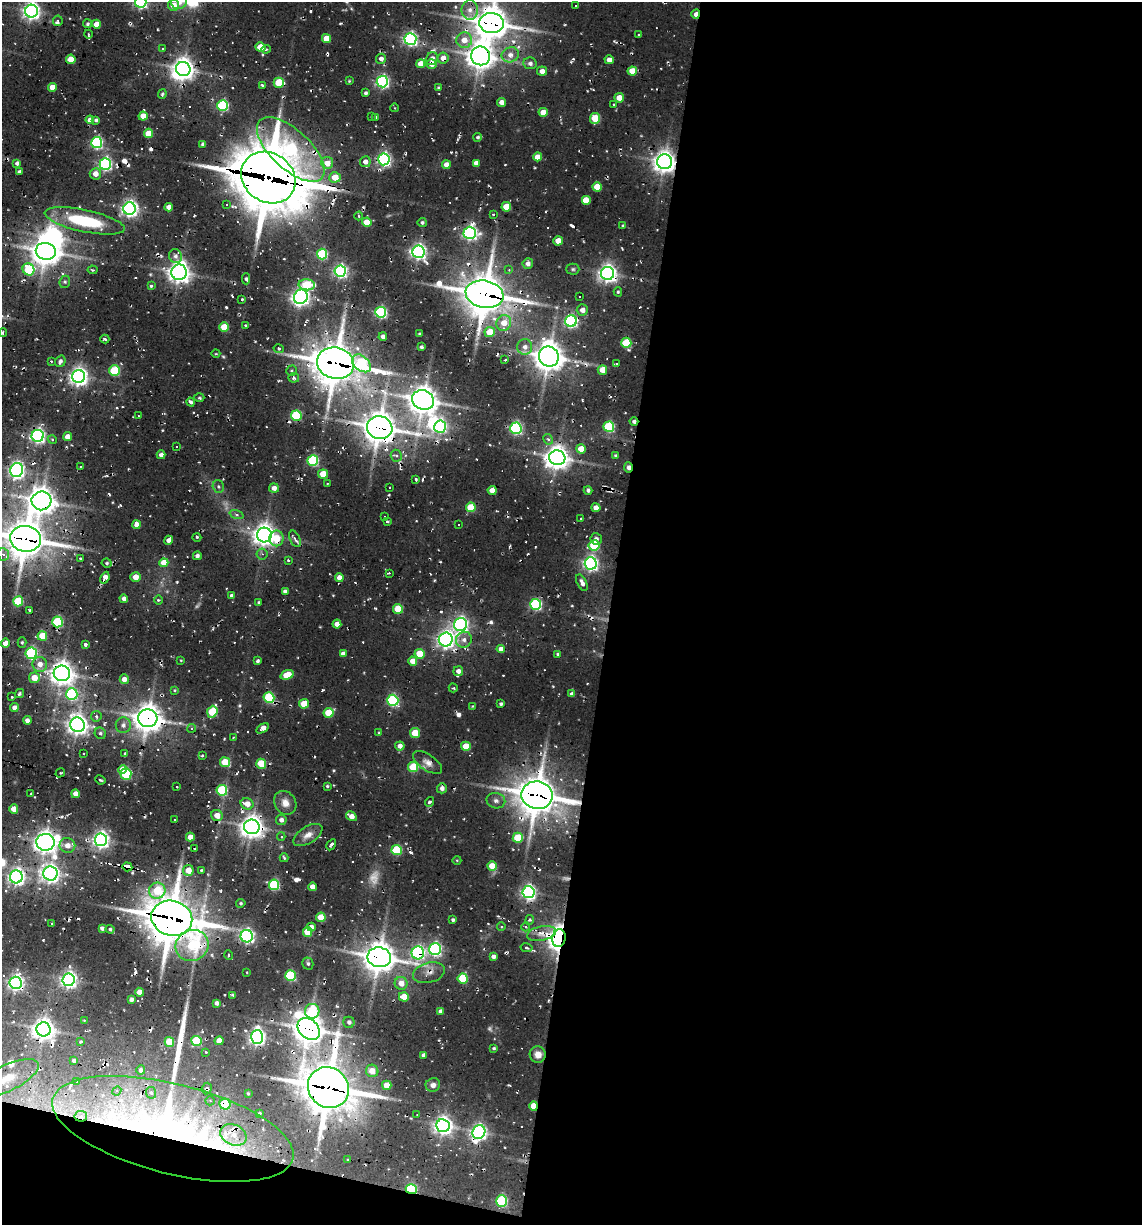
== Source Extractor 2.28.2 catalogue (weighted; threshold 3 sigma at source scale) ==
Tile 16 of 4 x 4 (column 4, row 4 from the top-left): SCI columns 4402-5541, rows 3-1225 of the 5654 x 5023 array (HDU 1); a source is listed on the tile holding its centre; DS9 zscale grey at full resolution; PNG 1144 x 1227 px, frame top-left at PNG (2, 2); each listed source drawn as its Kron ellipse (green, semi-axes under 4 px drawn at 4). Shown black and unused: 49% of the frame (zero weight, under 2 of 3 exposures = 18% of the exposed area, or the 3 px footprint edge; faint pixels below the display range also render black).
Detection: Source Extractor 2.28.2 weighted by HDU 2 'WHT'; one run over the whole footprint, this tile lists its part. Background 0.102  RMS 0.0093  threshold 0.0421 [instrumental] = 3 sigma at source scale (4.5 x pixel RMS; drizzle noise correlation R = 1.50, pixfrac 1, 0.05/0.05 arcsec/px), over >= 5 px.
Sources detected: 441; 6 too faint to see at this stretch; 3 inside a brighter object's white glare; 46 cosmic-ray / hot-pixel residue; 1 long thin detection or spike segment (spike, bleed or trail) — neither listed nor drawn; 6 inside a brighter listed object's ellipse — not listed separately; the other 379 listed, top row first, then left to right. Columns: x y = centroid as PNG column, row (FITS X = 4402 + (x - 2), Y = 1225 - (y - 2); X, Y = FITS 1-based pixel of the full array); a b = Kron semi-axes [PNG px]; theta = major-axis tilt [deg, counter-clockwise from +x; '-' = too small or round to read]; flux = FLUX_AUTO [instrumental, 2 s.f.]
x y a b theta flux
141 2 6 5 - 240
179 2 8 7 - 10
173 5 5 5 - 16
576 6 3 2 - 1.3
470 10 10 8 -90 8.2
31 11 6 6 - 500
696 14 4 3 - 8.8
58 21 5 5 - 2.2
491 23 12 10 -6 2200
88 24 4 4 - 1.9
96 24 4 4 - 13
88 34 4 3 - 1.8
639 35 3 2 - 1.1
326 39 4 4 - 22
410 39 6 6 - 280
464 40 8 8 - 14
260 47 5 4 - 25
162 48 3 2 - 1.1
266 49 5 3 - 1.9
510 55 8 7 - 8.1
480 56 9 9 - 1300
443 58 5 5 - 9.1
71 59 4 4 - 21
381 59 5 5 - 5.2
432 59 6 6 - 7.8
609 60 4 4 - 9.6
530 63 7 5 -10 4.5
421 64 4 4 - 14
431 64 5 4 - 9.6
183 69 7 7 - 940
542 71 5 4 - 6.8
632 71 4 4 - 22
349 81 4 3 - 1.1
382 82 5 5 - 240
279 83 5 5 - 51
262 85 3 2 - 2.3
52 87 4 4 - 13
438 87 4 3 - 1.2
366 93 4 3 - 2.7
162 94 5 4 - 1.6
619 98 4 4 - 15
502 102 4 4 - 8.8
613 104 3 2 - 1.4
223 105 5 5 - 110
395 108 4 3 - 0.95
543 112 4 4 - 16
143 116 4 4 - 18
372 117 4 2 - 0.88
376 117 4 4 - 2
595 118 5 5 - 40
90 120 4 4 - 8.8
96 120 4 4 - 2.6
148 133 4 4 - 25
478 137 4 4 - 2.3
97 142 5 5 - 160
203 144 3 3 - 3.3
291 149 42 19 -43 200
538 157 4 4 - 16
384 159 6 6 - 280
365 162 5 5 - 7
665 162 7 7 - 940
17 163 4 4 - 3.3
327 163 6 6 - 16
476 163 4 4 - 7.5
105 164 6 5 - 220
446 165 4 4 - 11
20 172 4 3 - 3.8
95 174 6 5 - 9.5
335 177 6 5 - 22
268 178 29 24 -35 6200
597 187 5 4 - 22
586 200 5 5 - 19
227 204 3 2 - 1.6
169 207 4 4 - 7.9
506 207 5 4 - 28
129 209 6 6 - 460
493 214 3 2 - 1.1
358 216 4 3 - 1.3
85 221 41 11 -12 83
367 222 5 4 - 19
422 222 4 4 - 2.5
623 226 3 3 - 1.6
470 233 6 6 - 300
558 241 5 4 - 14
46 251 10 8 -11 1500
418 252 6 6 - 390
322 254 5 5 - 94
175 256 7 6 - 4
528 264 5 5 - 5.7
29 269 6 5 - 66
573 269 6 5 - 2.2
93 270 5 3 - 1.4
509 270 4 4 - 1.4
340 271 6 5 - 260
179 272 8 7 - 820
608 273 6 6 - 580
246 279 5 4 - 2.3
65 282 6 5 - 2.2
307 285 8 5 -4 59
151 286 4 4 - 1.8
618 292 4 4 - 1.5
485 294 19 13 -11 3500
579 296 3 3 - 1.6
301 297 7 6 - 520
242 299 3 3 - 1.2
582 310 5 5 - 7.2
381 312 5 5 - 160
571 321 6 6 - 210
504 323 8 7 - 16
245 325 3 2 - 1.5
224 327 4 4 - 29
490 332 5 5 - 24
3 333 4 2 - 1.4
420 334 3 2 - 1.2
383 337 4 4 - 5.7
105 339 4 4 - 2.1
626 343 5 5 - 63
421 347 3 3 - 2.6
525 347 8 7 - 7.6
279 349 5 4 - 2
216 354 4 3 - 1
549 357 10 9 - 1700
505 360 3 2 - 1.9
51 361 4 2 - 1.2
60 361 6 5 - 3.9
336 363 18 15 -14 3200
361 363 11 7 -40 82
616 363 4 3 - 2.8
602 370 5 4 - 17
114 371 5 5 - 73
292 371 5 5 - 1.8
79 377 6 6 - 600
294 378 5 4 - 2.8
199 398 5 3 - 1.7
423 400 11 9 -25 1500
191 402 4 3 - 3.1
138 416 3 2 - 0.83
296 416 5 5 - 86
634 421 4 4 - 3.3
440 427 6 5 - 170
609 427 5 5 - 96
380 428 13 11 -19 2000
516 428 6 5 - 190
38 436 6 6 - 320
67 437 4 4 - 8.5
52 439 5 3 - 1.6
548 439 5 4 - 2.6
176 447 3 2 - 1.5
581 449 5 4 - 18
161 455 4 4 - 4.7
396 456 6 5 - 3
615 456 4 4 - 1.8
557 458 8 7 - 1100
313 461 5 5 - 110
80 466 2 2 - 1.1
628 468 5 3 - 5.8
17 470 7 6 - 390
323 474 5 4 - 25
416 479 4 2 - 1.8
328 483 3 3 - 1.1
218 487 6 5 - 2.8
390 487 3 3 - 1.8
274 488 5 4 - 7.1
492 490 4 4 - 13
588 490 4 4 - 2.9
41 501 10 9 - 1400
471 507 5 5 - 38
596 508 4 4 - 10
237 514 7 3 -19 2.3
384 516 2 2 - 0.74
580 519 2 2 - 1.2
387 522 3 2 - 1.7
458 524 2 2 - 1.1
137 525 4 4 - 8.7
264 535 7 7 - 970
197 537 4 3 - 1.3
276 538 8 7 - 22
26 539 15 13 -7 2800
295 539 9 5 -64 4.4
596 539 6 5 - 5.2
169 540 4 4 - 6.9
594 545 5 5 - 67
3 554 6 5 - 4.8
262 554 5 5 - 2.8
197 556 4 4 - 4
80 558 3 3 - 1.6
288 560 4 3 - 1.5
107 563 5 4 - 2.1
164 563 4 4 - 18
591 563 6 6 - 330
389 573 4 2 - 1.3
136 577 5 4 - 13
339 577 4 4 - 8.7
105 578 6 4 66 8.5
582 583 9 4 -64 6
285 591 4 4 - 5.1
231 595 3 3 - 2.1
124 599 4 4 - 5
158 600 5 3 - 1.3
18 601 5 5 - 53
259 602 3 3 - 1.6
536 604 5 5 - 150
398 609 5 5 - 32
29 610 3 2 - 1.5
57 622 5 5 - 110
337 624 4 4 - 10
461 625 6 6 - 370
42 636 5 4 - 30
446 640 7 7 - 530
464 640 8 7 - 6.7
22 642 5 4 - 1.9
5 643 4 4 - 13
85 645 3 3 - 24
501 649 4 4 - 8.8
31 653 6 5 - 140
343 654 4 4 - 6.7
420 654 5 4 - 38
558 654 4 4 - 1.7
181 660 4 2 - 0.84
258 661 3 3 - 2.7
413 661 4 4 - 15
40 664 7 7 - 10
458 671 5 4 - 6
62 673 8 8 - 1000
287 675 7 4 22 23
34 678 5 5 - 16
124 679 5 4 - 7.8
453 688 4 4 - 1.4
175 690 4 4 - 1.3
19 694 5 4 - 2.1
72 694 6 5 - 150
572 694 4 4 - 4.9
12 697 3 2 - 1
269 698 5 5 - 95
393 700 5 5 - 150
304 704 5 5 - 29
501 704 3 3 - 2.3
473 706 3 3 - 0.93
14 708 4 4 - 7.3
212 712 6 5 - 52
329 713 5 5 - 38
96 716 5 5 - 2.5
148 718 9 9 - 1500
27 720 4 4 - 4.8
78 725 7 7 - 770
123 725 8 7 - 5
192 728 4 4 - 2.9
262 728 7 4 33 11
100 733 6 5 - 2.8
379 733 4 4 - 1.4
415 733 5 5 - 25
233 738 3 3 - 0.98
400 746 4 4 - 6.4
466 746 5 4 - 22
84 754 2 2 - 0.84
125 754 3 3 - 2.7
202 755 3 3 - 1.8
225 762 5 5 - 33
427 762 17 8 -34 9
261 764 5 5 - 39
413 767 5 5 - 50
123 770 4 4 - 17
60 773 5 3 - 1.2
126 774 6 5 - 90
100 780 5 3 - 1.7
327 786 4 3 - 1.5
177 787 3 2 - 0.79
442 788 5 5 - 5.1
222 790 5 5 - 89
31 794 3 2 - 2
75 794 4 4 - 7.6
537 795 15 14 - 2700
496 801 9 7 -12 5.4
429 802 5 4 - 2.7
285 803 12 10 -55 11
247 804 6 5 - 12
14 809 5 4 - 13
217 815 6 5 - 12
351 816 6 4 -31 10
175 820 2 2 - 1
281 820 5 5 - 5.2
252 827 8 7 - 1000
308 835 16 8 31 8.9
281 836 4 4 - 1.4
190 837 4 4 - 11
518 838 5 5 - 50
101 840 6 6 - 440
45 842 9 8 - 970
67 845 8 7 - 10
331 845 6 3 59 3.6
195 849 3 2 - 1.4
397 850 5 5 - 64
284 858 4 3 - 1.3
457 860 4 3 - 0.92
492 866 5 4 - 18
127 867 5 4 - 110
188 870 5 5 - 14
201 870 3 3 - 1.4
50 874 7 7 - 570
16 877 6 6 - 440
274 885 5 5 - 99
312 887 4 4 - 7.1
157 891 8 8 - 40
528 892 6 6 - 340
241 903 5 4 - 1.9
321 917 4 4 - 30
172 918 21 17 -15 4100
453 920 3 3 - 2.2
530 920 5 4 - 1.6
52 923 3 2 - 1.8
311 927 4 4 - 5
501 927 4 3 - 0.97
526 927 4 3 - 1.7
102 928 4 4 - 3.5
110 929 4 3 - 1.9
308 932 5 4 - 32
541 934 14 7 11 11
247 936 6 6 - 290
559 938 9 7 77 710
192 946 17 15 28 67
527 948 6 4 -10 2.2
435 949 6 6 - 230
418 953 6 6 - 220
228 955 5 3 - 1.2
493 956 4 4 - 4.8
379 957 12 10 -11 1700
308 963 6 5 - 2.7
247 972 2 2 - 0.82
429 973 16 10 15 10
290 976 5 5 - 91
463 978 5 5 - 48
69 980 6 6 - 420
16 983 6 6 - 370
401 983 6 6 - 11
139 992 4 4 - 8.8
233 995 4 3 - 2.2
404 997 5 4 - 17
131 999 4 4 - 4.2
216 1003 4 4 - 4
312 1011 7 7 - 77
441 1011 4 4 - 4.7
84 1020 3 2 - 1.1
349 1022 5 5 - 4.2
43 1029 7 7 - 890
309 1029 12 9 -44 1700
257 1037 7 6 - 430
196 1041 5 5 - 66
219 1041 4 4 - 11
81 1042 3 2 - 1.1
169 1042 5 4 - 37
494 1048 3 3 - 1.5
206 1052 2 2 - 0.95
423 1055 4 3 - 3.8
538 1055 8 8 - 10
74 1061 4 3 - 2.8
141 1070 4 3 - 3.6
372 1071 6 6 - 15
7 1078 34 13 25 35
77 1082 3 3 - 2.3
387 1085 4 4 - 21
433 1085 7 7 - 4.4
328 1088 21 19 -44 3900
207 1089 6 5 - 2.9
117 1091 5 4 - 2.1
151 1093 6 5 - 2.2
248 1093 4 3 - 0.88
210 1101 5 4 - 1.9
225 1104 5 5 - 48
534 1106 5 4 - 26
259 1113 3 2 - 1.2
417 1114 2 2 - 0.69
81 1116 6 5 - 5.2
443 1126 6 6 - 610
173 1129 124 45 -14 650
479 1132 7 6 - 370
233 1135 14 10 -26 17
348 1160 3 2 - 0.94
411 1189 5 5 - 110
502 1201 5 5 - 120
Overlapping masked pixels (flux is a lower limit): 61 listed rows (the first 20) at x y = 470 10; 696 14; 491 23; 480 56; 443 58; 431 64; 183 69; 279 83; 291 149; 384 159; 665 162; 268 178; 29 269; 340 271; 179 272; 608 273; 485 294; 571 321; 549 357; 336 363
Isophote crosses this tile's border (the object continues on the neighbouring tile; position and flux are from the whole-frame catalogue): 9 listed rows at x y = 141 2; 179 2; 470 10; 31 11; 491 23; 3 333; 26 539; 7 1078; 173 1129